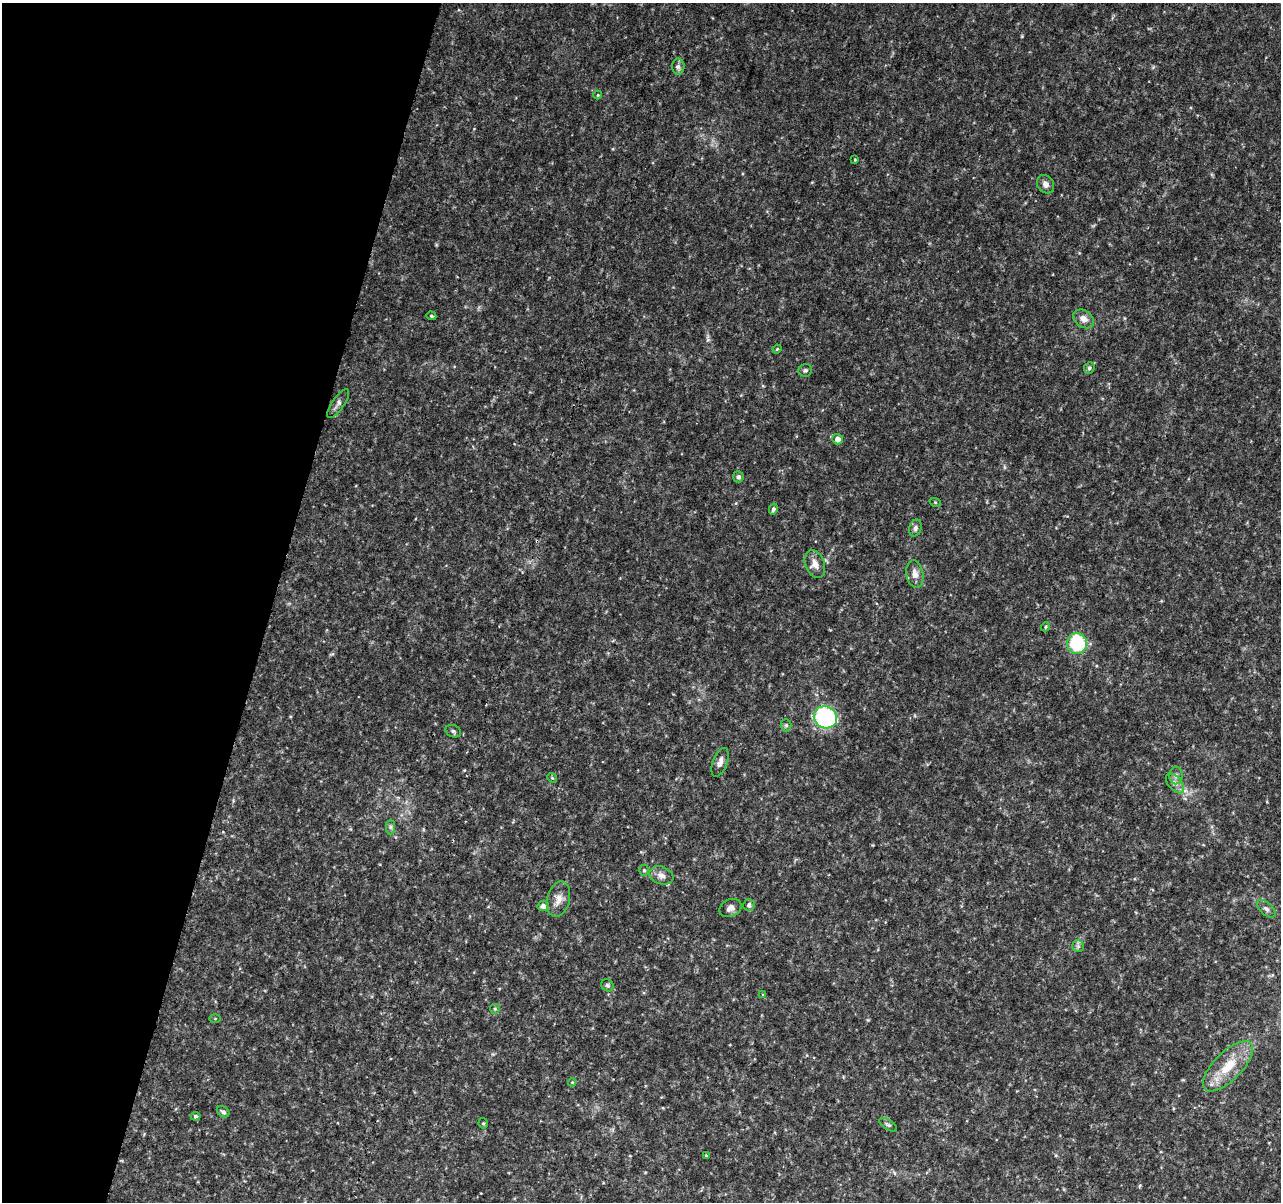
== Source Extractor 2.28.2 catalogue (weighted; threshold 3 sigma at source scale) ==
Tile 9 of 4 x 4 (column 1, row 3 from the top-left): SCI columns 7-1285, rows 1433-2632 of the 5138 x 5323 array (HDU 1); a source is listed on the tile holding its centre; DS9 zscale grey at full resolution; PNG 1283 x 1204 px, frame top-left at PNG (2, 3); each listed source drawn as its Kron ellipse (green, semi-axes under 4 px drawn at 4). Shown black and unused: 21% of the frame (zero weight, under 3 of 4 exposures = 1% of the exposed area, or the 3 px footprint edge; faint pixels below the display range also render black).
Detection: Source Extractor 2.28.2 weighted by HDU 2 'WHT'; one run over the whole footprint, this tile lists its part. Background 0.0536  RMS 0.0045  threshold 0.0204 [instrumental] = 3 sigma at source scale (4.5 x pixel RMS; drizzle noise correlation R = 1.50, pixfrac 1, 0.0396/0.0396 arcsec/px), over >= 5 px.
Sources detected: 46; all 46 listed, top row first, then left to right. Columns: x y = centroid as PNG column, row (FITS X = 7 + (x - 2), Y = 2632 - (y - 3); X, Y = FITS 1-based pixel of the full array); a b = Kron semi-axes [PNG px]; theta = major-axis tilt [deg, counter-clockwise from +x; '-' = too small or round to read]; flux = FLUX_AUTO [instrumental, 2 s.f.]
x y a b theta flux
678 67 8 6 -87 1.4
598 95 4 4 - 0.43
855 160 4 3 - 0.41
1046 184 10 8 -53 2.3
431 316 5 4 - 0.63
1084 319 11 8 -36 3.3
777 349 5 3 - 0.4
1089 368 6 5 - 0.97
805 370 7 6 - 0.88
338 404 17 6 56 1.8
838 439 5 5 - 2.5
738 477 5 5 - 1.2
935 502 6 3 -19 0.45
773 509 5 4 - 1.2
915 528 8 6 73 1.3
815 564 14 9 -70 3.7
915 574 14 8 -80 3.3
1046 627 5 4 - 0.58
1077 643 10 10 - 28
825 717 12 11 - 60
786 725 6 5 - 0.91
453 731 8 6 -21 1
720 762 15 7 68 2.6
1176 775 9 6 90 1.6
552 778 5 4 - 0.5
1175 783 12 6 -50 2.2
390 827 7 4 -90 1
644 870 5 4 - 0.69
661 875 12 8 -19 2.8
559 899 18 11 76 4.2
749 905 6 6 - 1.3
543 906 6 5 - 2
730 908 11 8 26 2.3
1266 909 11 6 -42 1.6
1078 946 6 6 - 0.94
607 985 6 6 - 0.92
763 994 4 2 - 0.3
495 1009 5 4 - 0.59
215 1019 5 3 - 0.45
1228 1066 32 14 45 14
572 1082 4 3 - 0.36
223 1112 7 5 -35 1.2
195 1116 5 4 - 0.9
483 1123 5 4 - 0.59
888 1125 10 4 -34 0.95
706 1156 3 3 - 0.42